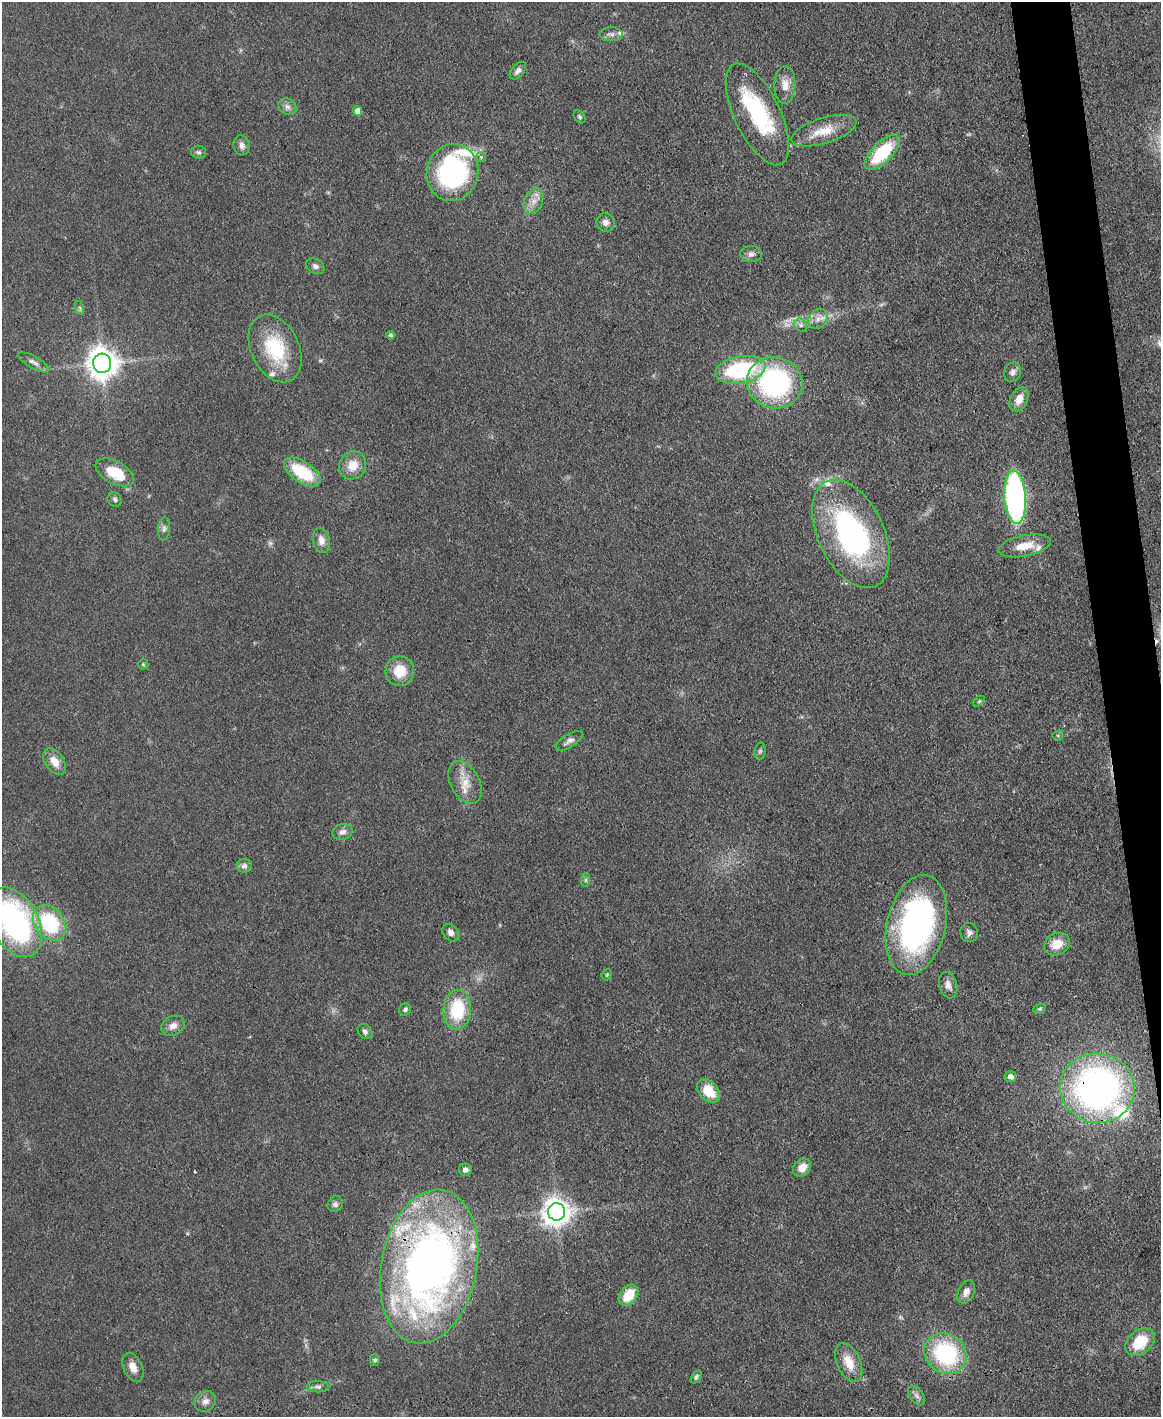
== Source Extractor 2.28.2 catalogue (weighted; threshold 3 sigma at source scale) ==
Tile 6 of 4 x 3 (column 2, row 2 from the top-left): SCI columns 1160-2318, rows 1658-3072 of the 4691 x 4623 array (HDU 1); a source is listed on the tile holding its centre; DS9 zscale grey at full resolution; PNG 1163 x 1419 px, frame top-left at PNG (2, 2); each listed source drawn as its Kron ellipse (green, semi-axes under 4 px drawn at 4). Shown black and unused: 3% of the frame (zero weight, under 3 of 4 exposures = <1% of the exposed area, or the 3 px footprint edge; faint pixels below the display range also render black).
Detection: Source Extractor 2.28.2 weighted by HDU 2 'WHT'; one run over the whole footprint, this tile lists its part. Background 0.0795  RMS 0.0056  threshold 0.0253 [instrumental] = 3 sigma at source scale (4.5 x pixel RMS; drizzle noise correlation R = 1.50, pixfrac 1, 0.05/0.05 arcsec/px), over >= 5 px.
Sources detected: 95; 2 too faint to see at this stretch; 2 cosmic-ray / hot-pixel residue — neither listed nor drawn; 11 inside a brighter listed object's ellipse — not listed separately; the other 80 listed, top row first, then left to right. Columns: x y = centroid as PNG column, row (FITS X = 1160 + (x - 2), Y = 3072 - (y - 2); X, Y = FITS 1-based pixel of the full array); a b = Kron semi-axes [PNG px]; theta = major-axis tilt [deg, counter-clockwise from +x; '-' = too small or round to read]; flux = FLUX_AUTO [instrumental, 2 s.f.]
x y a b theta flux
611 34 11 7 -1 2.5
518 71 10 6 50 2.5
785 85 19 10 89 6.5
287 107 10 8 -34 2.6
358 111 5 4 - 5.6
757 114 55 23 -65 50
579 117 7 5 -52 1
824 131 34 13 17 13
242 145 10 8 -77 2.8
199 152 7 6 - 1.3
882 153 22 10 44 34
481 157 5 5 - 1.1
452 172 28 25 78 90
533 201 13 9 67 4.8
605 222 9 9 - 3.2
751 254 11 8 1 2.6
315 266 10 7 -28 2.2
80 308 7 4 -71 1
818 319 11 9 51 3.9
801 325 7 6 - 1.6
391 335 4 3 - 1.1
275 348 36 24 -64 35
34 362 17 6 -29 2.9
102 363 10 9 - 830
740 370 25 13 10 56
1013 372 10 8 70 2.6
775 383 28 25 -14 96
1019 399 12 8 64 6.2
353 465 14 13 - 8.9
115 472 21 11 -28 16
302 472 20 10 -33 28
1015 497 26 10 -86 180
115 499 8 6 -49 1.6
164 529 11 6 84 2.2
851 534 58 33 -65 130
321 540 13 8 -76 4
1024 546 26 10 11 11
143 664 5 5 - 0.76
400 671 15 14 - 13
979 701 6 4 44 0.75
1058 736 5 5 - 0.79
569 741 15 6 32 2.7
760 751 8 5 80 1.2
54 762 15 9 -56 6.5
465 782 23 14 -62 9.9
342 832 10 7 13 2.7
244 866 7 7 - 2.3
586 880 7 4 89 1.1
15 922 37 24 -62 140
50 923 19 14 -51 43
916 925 51 29 77 160
451 933 9 7 -53 2.9
969 933 10 9 - 2.4
1057 944 13 11 26 8.8
607 975 6 5 - 0.74
948 985 13 9 -74 3.4
405 1009 6 5 - 1.2
1040 1009 6 5 - 0.93
457 1010 20 14 85 29
173 1026 12 9 29 4.2
365 1031 8 6 -44 1.8
1011 1077 5 5 - 3.8
1097 1088 37 35 -11 230
709 1091 13 9 -48 14
802 1168 10 8 52 6.4
465 1170 6 6 - 2.2
335 1204 8 7 - 1.9
557 1212 9 8 - 680
429 1267 78 48 79 380
966 1292 12 8 65 3.6
629 1295 12 8 51 13
1140 1342 16 12 41 18
945 1354 22 19 -34 63
375 1360 6 5 - 1.1
849 1362 21 11 -65 10
133 1367 15 9 -65 5.8
696 1377 7 4 56 1.2
318 1387 11 5 -1 1.8
917 1396 11 6 -55 2.3
205 1401 11 9 39 3.4
Overlapping masked pixels (flux is a lower limit): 2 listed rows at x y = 1097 1088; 429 1267
Isophote crosses this tile's border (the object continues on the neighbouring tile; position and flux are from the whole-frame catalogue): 1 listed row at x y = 15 922